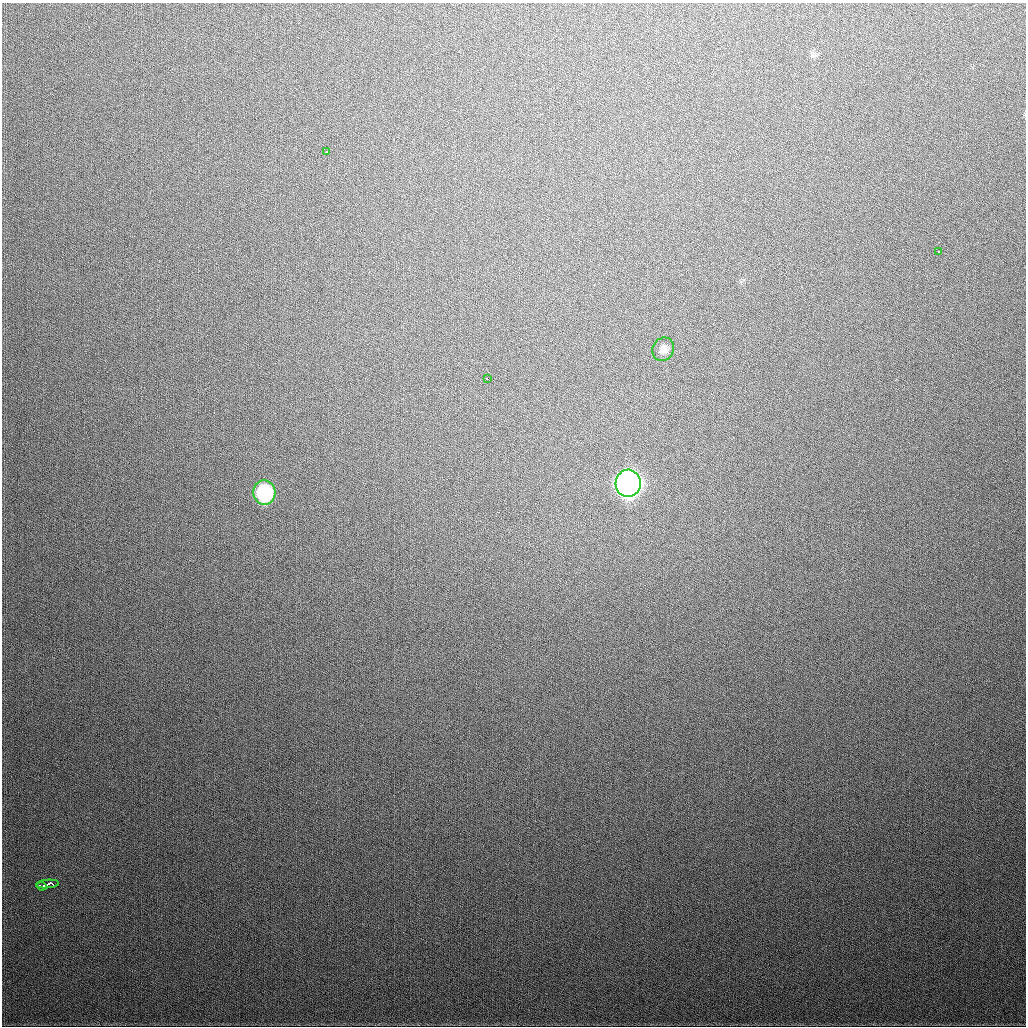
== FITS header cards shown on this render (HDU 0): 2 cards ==
NAXIS1  =                 1024
NAXIS2  =                 1024

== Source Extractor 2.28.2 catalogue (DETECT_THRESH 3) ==
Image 1024 x 1024 px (HDU 0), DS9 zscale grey, 1 PNG px = 1 image px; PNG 1028 x 1028 px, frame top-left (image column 1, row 1024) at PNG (2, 3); each listed source drawn as its Kron ellipse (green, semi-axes under 4 px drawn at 4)
Background 373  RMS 14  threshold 41.5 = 3 sigma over >= 5 px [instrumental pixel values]
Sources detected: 8; all 8 listed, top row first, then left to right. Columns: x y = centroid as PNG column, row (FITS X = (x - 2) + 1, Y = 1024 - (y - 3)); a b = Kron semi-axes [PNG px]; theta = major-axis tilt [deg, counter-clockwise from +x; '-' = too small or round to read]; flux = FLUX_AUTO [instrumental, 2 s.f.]
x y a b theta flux
327 151 3 2 - 2000
939 252 3 3 - 1800
663 349 12 10 60 6300
487 378 3 2 - 2500
628 483 13 12 - 860000
264 493 12 11 - 94000
47 884 11 4 5 16000
41 886 5 3 - 8200